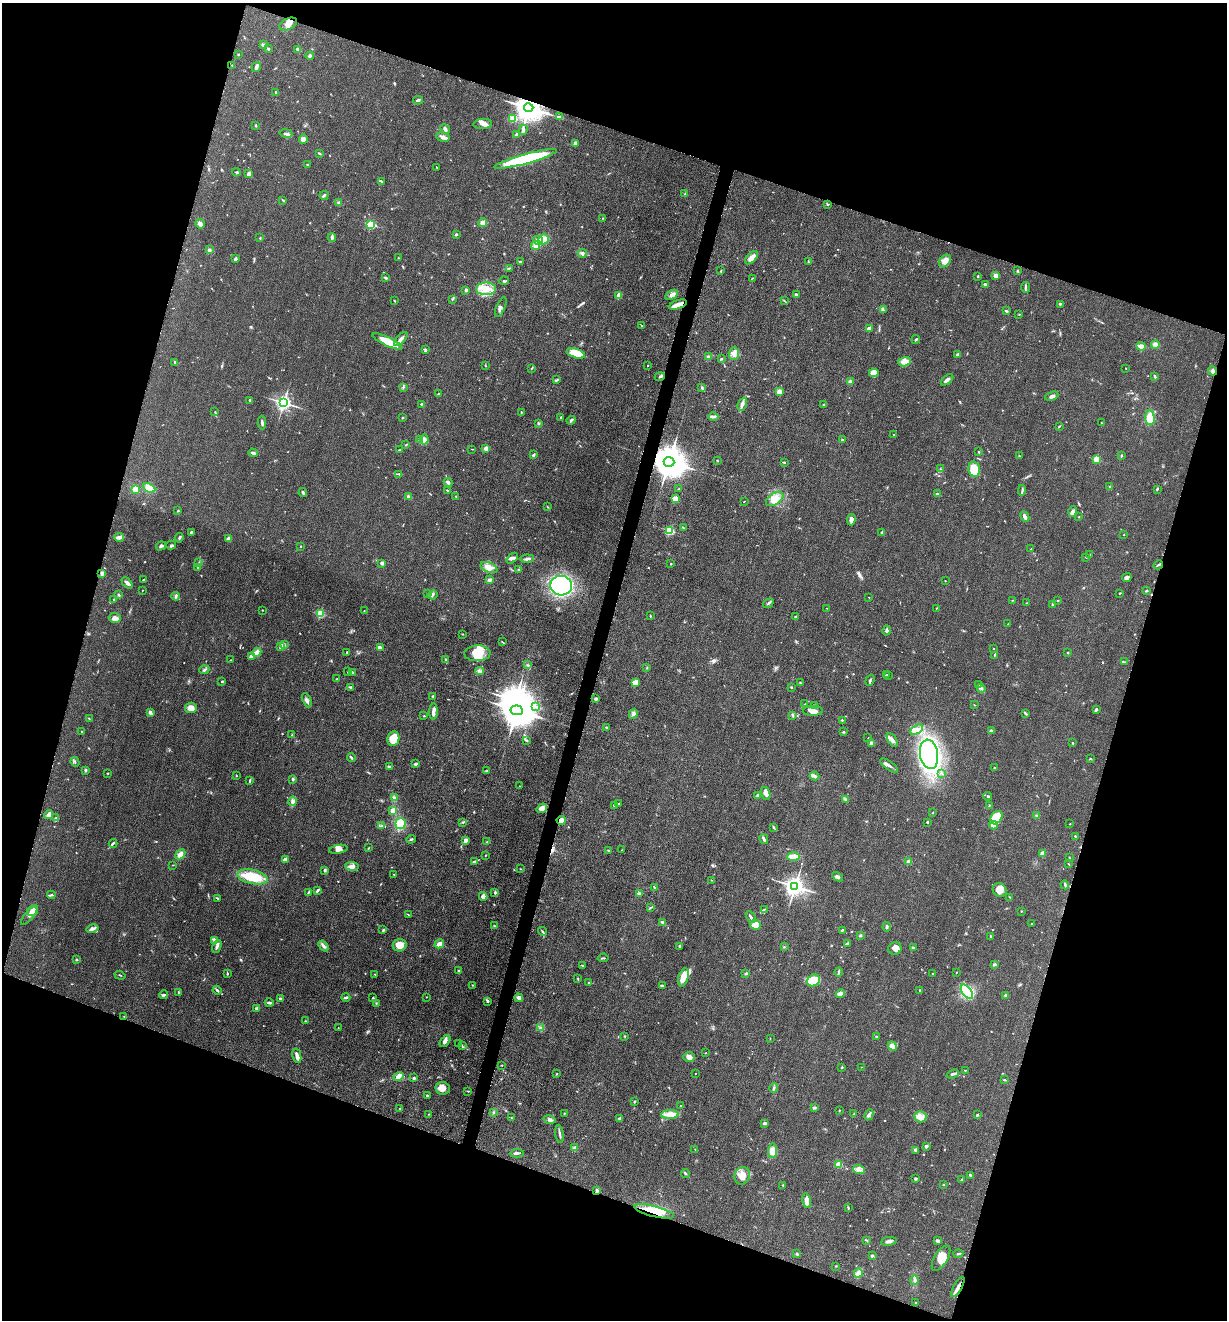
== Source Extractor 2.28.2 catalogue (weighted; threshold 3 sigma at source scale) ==
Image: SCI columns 263-5162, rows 12-5282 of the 5302 x 5291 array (HDU 1 of 3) = the unmasked area's bounding box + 8 px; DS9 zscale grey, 4 x 4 block average (1 PNG px = mean of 4 x 4 image px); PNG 1229 x 1322 px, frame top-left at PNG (2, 3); each listed source drawn as its Kron ellipse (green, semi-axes under 4 px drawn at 4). Shown black and unused: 37% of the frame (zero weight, under 3 of 5 exposures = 1% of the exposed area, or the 3 px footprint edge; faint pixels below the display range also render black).
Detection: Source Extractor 2.28.2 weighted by HDU 2 'WHT'. Background 0.0509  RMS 0.0058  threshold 0.0263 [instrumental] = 3 sigma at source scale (4.5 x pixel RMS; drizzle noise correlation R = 1.50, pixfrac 1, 0.05/0.05 arcsec/px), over >= 5 px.
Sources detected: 726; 1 too faint to see at this stretch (4 x 4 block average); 1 inside a brighter object's white glare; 3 cosmic-ray / hot-pixel residue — neither listed nor drawn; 14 coinciding with a brighter row at this scale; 41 inside a brighter listed object's ellipse — not listed separately; of the other 666, all 500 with FLUX_AUTO >= 1.52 (the completeness limit of this list) listed and drawn (166 fainter detections not listed), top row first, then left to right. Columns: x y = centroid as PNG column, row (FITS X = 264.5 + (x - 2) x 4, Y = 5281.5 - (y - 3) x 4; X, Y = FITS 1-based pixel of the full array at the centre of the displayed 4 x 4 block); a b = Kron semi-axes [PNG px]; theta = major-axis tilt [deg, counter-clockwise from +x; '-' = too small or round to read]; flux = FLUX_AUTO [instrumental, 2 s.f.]
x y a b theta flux
288 24 9 5 25 23
263 45 3 2 - 6.5
268 49 3 2 - 3.1
298 49 3 2 - 6.9
238 54 2 2 - 2.2
310 56 4 3 - 6.3
232 65 2 2 - 1.8
256 67 5 3 - 9.6
276 92 2 2 - 3.7
418 100 5 2 - 5.2
529 108 4 4 - 5700
560 116 3 2 - 6.1
513 119 4 3 - 15
483 124 9 5 5 18
256 126 2 2 - 2.2
445 129 5 3 - 7.7
523 130 5 3 - 10
286 133 6 3 -10 10
516 135 3 2 - 4.3
443 137 7 4 -10 13
303 139 5 4 - 13
576 143 3 3 - 9.1
319 153 3 2 - 3.4
525 159 32 5 15 360
307 165 3 2 - 1.9
437 167 2 2 - 1.9
236 172 4 3 - 4.8
249 174 4 3 - 16
381 181 3 2 - 3.9
685 194 3 2 - 4.1
324 195 5 2 - 5.9
282 200 2 2 - 1.8
339 202 3 2 - 3.7
827 205 2 2 - 1.6
603 218 2 2 - 1.5
483 223 4 4 - 18
200 224 5 4 - 11
371 224 2 2 - 300
456 234 3 2 - 3.8
260 238 2 2 - 2.5
332 238 4 3 - 6.4
543 239 5 5 - 36
538 240 5 3 - 18
535 245 4 4 - 21
209 250 3 3 - 7.3
582 253 4 3 - 6.9
398 258 2 2 - 2
751 258 8 3 47 22
235 259 3 2 - 9.8
945 261 7 5 51 27
520 262 3 2 - 7
808 262 2 2 - 1.8
509 268 4 2 - 3.3
721 271 3 2 - 2.7
1017 271 3 2 - 3.1
996 275 3 3 - 18
978 276 2 2 - 3.7
386 278 3 3 - 4.2
752 278 3 2 - 1.6
504 281 5 2 - 4.8
985 284 3 3 - 3.9
1026 287 5 2 - 5.3
486 289 10 6 1 51
466 290 3 3 - 5.8
796 294 3 2 - 4.3
619 295 4 3 - 19
671 295 7 4 30 14
452 299 2 2 - 2.2
394 301 4 2 - 2.2
784 301 2 2 - 2
1060 304 3 2 - 2.8
678 305 9 3 18 40
501 307 10 3 67 11
883 310 2 2 - 1.7
1006 311 3 2 - 4.8
1019 315 2 2 - 1.6
642 326 2 2 - 1.7
869 329 2 2 - 21
401 339 9 3 48 13
916 339 4 2 - 3.6
387 341 16 4 -25 80
1155 344 4 3 - 13
1141 346 5 2 - 27
425 350 4 2 - 5.6
576 353 9 4 -18 73
734 353 6 5 - 20
958 354 4 2 - 6.8
708 357 4 3 - 7
721 359 3 3 - 4.4
174 362 2 2 - 3.4
905 362 6 4 16 22
648 365 2 2 - 1.8
485 366 2 2 - 1.6
532 368 3 2 - 2.8
1126 368 2 2 - 2.1
1213 371 5 3 - 7.6
874 373 5 4 - 34
1155 376 4 2 - 6.7
660 377 5 2 - 4.7
557 380 3 2 - 3.8
947 380 7 2 41 12
850 382 4 3 - 11
403 387 3 2 - 3.9
702 388 4 2 - 4.2
779 392 3 3 - 17
438 394 2 2 - 1.8
1052 396 7 3 21 9.6
250 401 3 2 - 4.5
284 403 2 2 - 1400
421 404 2 2 - 3.6
742 404 7 3 68 12
824 404 3 2 - 3.6
215 411 2 2 - 1.7
521 412 3 2 - 3.1
713 417 5 3 - 7.4
403 418 2 2 - 2.4
561 418 2 2 - 6.2
1150 418 7 4 -87 66
571 420 5 2 - 5
262 423 7 2 -89 7.1
538 423 3 2 - 4.3
1101 423 3 2 - 2.2
1059 426 3 2 - 2.7
894 435 2 2 - 2.6
419 440 2 2 - 1.7
424 440 5 3 - 12
842 440 2 2 - 7.4
406 445 3 2 - 2.1
485 448 2 2 - 26
400 449 2 2 - 2.1
472 449 2 2 - 1.6
979 452 2 2 - 2.4
253 453 5 3 - 6.6
534 455 3 2 - 6.7
1019 456 2 2 - 3.4
1121 456 2 2 - 2.6
1096 459 2 2 - 160
717 461 2 2 - 2.4
669 462 5 5 - 11000
784 462 3 2 - 3.5
940 469 2 2 - 1.7
974 469 8 5 -78 80
399 474 3 2 - 2.9
448 482 4 2 - 9.4
1110 487 2 2 - 1.5
149 488 6 4 -27 41
135 489 3 3 - 19
679 489 2 2 - 4
1157 489 2 2 - 5
448 490 3 2 - 3.6
1022 490 5 2 - 5.4
303 493 4 2 - 8.3
937 494 2 2 - 7.8
409 496 4 2 - 7.6
456 496 2 2 - 1.6
675 499 2 2 - 120
775 499 10 5 34 31
744 501 2 2 - 1.9
547 507 2 2 - 1.7
178 511 2 2 - 2.7
1073 512 5 4 - 13
1025 517 6 2 -64 14
1079 517 2 2 - 2
851 520 5 3 - 11
683 528 3 2 - 3.6
670 531 2 2 - 320
191 532 3 2 - 4
882 532 2 2 - 7.5
1124 535 2 2 - 1.6
119 537 5 4 - 11
179 538 5 2 - 5
229 539 4 3 - 13
171 545 5 3 - 5.3
161 546 5 3 - 8.5
301 546 2 2 - 1.8
1031 549 2 2 - 2.1
1090 555 2 2 - 1.7
1086 557 2 2 - 2.3
512 558 7 4 39 13
527 559 7 3 4 9.7
199 563 3 2 - 2.2
382 563 4 3 - 9
671 564 2 2 - 2.4
1158 565 5 2 - 5.4
198 567 2 2 - 1.8
489 567 9 5 -22 26
519 569 2 2 - 2.1
102 573 4 3 - 10
1127 578 5 3 - 10
143 580 3 2 - 1.9
489 580 3 2 - 10
945 581 2 2 - 1.6
127 583 6 3 -46 13
561 586 11 9 -4 990
142 590 2 2 - 1.6
1147 591 3 2 - 2.5
1120 593 2 2 - 3.3
427 594 2 2 - 1.7
119 595 2 2 - 1.6
433 595 5 3 - 7.8
176 596 4 2 - 3.9
869 597 2 2 - 1.9
114 600 2 2 - 2.6
1012 600 3 2 - 1.6
1058 600 2 2 - 1.5
768 603 6 2 36 6
1027 603 2 2 - 1.6
1053 605 3 3 - 5.3
827 608 2 2 - 1.6
936 608 2 2 - 1.7
262 610 3 2 - 1.8
364 611 2 2 - 1.6
320 614 2 2 - 250
650 616 2 2 - 2.9
795 616 2 2 - 3.1
115 618 6 5 - 23
1008 624 2 2 - 1.8
886 630 5 2 - 7.3
462 634 2 2 - 1.6
502 642 3 2 - 2.4
284 644 3 2 - 4.2
281 647 4 3 - 9.2
380 648 3 3 - 13
993 649 2 2 - 2.1
257 652 4 3 - 17
347 652 2 2 - 2.4
477 653 13 7 3 49
1068 653 2 2 - 2.3
994 655 3 2 - 2.8
251 656 4 3 - 10
231 660 2 2 - 2.2
446 660 3 2 - 5.1
1125 662 3 2 - 2.1
528 665 2 2 - 2.8
647 667 2 2 - 2.1
204 670 5 2 - 6.2
479 671 4 4 - 7.6
348 672 2 2 - 2.5
352 672 4 2 - 4.6
886 675 2 2 - 1.9
888 676 2 2 - 1.7
337 679 3 2 - 3.4
870 680 6 2 70 5.9
222 682 3 2 - 2.6
635 683 4 3 - 62
800 683 2 2 - 2.9
979 685 3 2 - 3
351 687 3 2 - 4.6
791 687 2 2 - 2.6
981 688 4 2 - 5.5
433 696 3 2 - 3.2
596 699 3 3 - 6.2
307 700 7 3 -66 10
805 704 2 2 - 1.7
974 705 3 2 - 1.7
814 706 2 2 - 4.2
536 707 2 2 - 2.1
191 708 6 5 - 30
1096 709 3 2 - 6.9
517 710 6 4 -7 10000
433 711 8 3 86 18
813 711 10 5 1 21
150 712 4 2 - 11
1025 713 4 2 - 4.9
633 714 5 3 - 11
793 715 3 2 - 2.7
424 716 2 2 - 2.4
89 719 3 2 - 1.7
842 720 2 2 - 4.8
606 728 2 2 - 5.1
916 730 7 4 28 18
991 731 2 2 - 6.7
82 732 3 2 - 3.9
843 732 2 2 - 3.8
292 735 4 2 - 2
868 738 2 2 - 1.6
393 739 7 6 - 57
527 740 3 2 - 3.7
892 740 8 3 -58 15
1073 743 2 2 - 8
871 744 3 3 - 12
929 754 15 9 -80 790
351 758 4 2 - 5.6
1090 759 3 2 - 2.3
75 762 5 2 - 3.9
416 764 3 2 - 8
389 766 4 2 - 5.8
889 766 11 2 -37 12
994 768 2 2 - 3.7
85 770 2 2 - 4.1
487 770 2 2 - 1.7
942 773 2 2 - 2.4
108 774 2 2 - 1.8
236 775 2 2 - 1.6
815 776 5 2 - 14
293 779 3 2 - 6.5
249 781 4 2 - 2.7
520 786 2 2 - 1.7
766 793 7 4 -73 20
757 795 3 2 - 6.1
988 796 4 2 - 5.6
394 798 4 3 - 10
846 800 4 3 - 6.1
293 801 5 3 - 11
619 804 2 2 - 3.1
614 805 3 2 - 2.8
989 806 4 2 - 4.2
542 808 5 4 - 20
393 811 3 2 - 25
933 813 2 2 - 1.7
48 815 4 3 - 18
1037 816 2 2 - 8.9
56 818 4 2 - 4.6
996 818 7 5 53 110
561 820 5 3 - 21
463 822 3 2 - 3.7
927 822 2 2 - 8.1
400 824 5 5 - 73
1070 824 2 2 - 1.5
993 825 4 4 - 20
382 826 3 2 - 3.7
773 827 2 2 - 1.9
1075 836 2 2 - 2.8
411 839 5 2 - 4.2
764 839 5 2 - 9
466 840 3 2 - 17
486 842 3 2 - 2.7
113 843 4 3 - 5.7
368 848 2 2 - 1.7
338 849 9 3 11 13
609 850 3 3 - 3.3
622 850 2 2 - 1.9
1043 853 3 2 - 24
180 854 6 3 45 18
485 855 3 2 - 1.7
793 857 6 3 1 56
1069 857 3 2 - 2.1
285 860 4 3 - 14
474 861 4 2 - 3.4
909 861 2 2 - 71
1068 864 3 2 - 1.9
173 865 2 2 - 1.6
352 866 7 4 -6 14
520 869 2 2 - 1.9
325 870 3 2 - 5.7
394 874 2 2 - 1.6
252 877 15 7 -13 110
838 877 6 3 -30 8.7
711 880 2 2 - 1.6
1065 885 4 2 - 5.5
795 886 3 3 - 2700
655 888 2 2 - 3.2
317 890 4 2 - 7.3
1000 890 7 6 - 27
308 892 3 2 - 3.8
495 893 4 2 - 4.6
639 893 3 3 - 5.6
51 895 4 2 - 4.7
483 896 4 4 - 22
1010 897 2 2 - 1.9
217 898 3 2 - 3.2
651 907 3 2 - 2.9
764 909 2 2 - 1.8
32 911 5 4 - 19
1021 911 2 2 - 1.9
29 915 12 4 51 16
408 915 3 2 - 1.8
751 917 6 2 -61 8.9
663 922 3 2 - 3.9
1032 923 2 2 - 1.9
755 925 5 5 - 45
494 926 2 2 - 2.6
887 927 4 2 - 6.1
92 929 6 4 13 12
383 930 3 2 - 4
842 930 3 2 - 4.1
542 931 5 2 - 4.3
860 935 3 2 - 4.1
991 937 3 2 - 3.5
215 941 4 3 - 7.1
847 943 4 2 - 7.4
439 944 5 3 - 22
400 945 7 6 - 35
217 946 7 2 67 8.9
323 946 6 3 -53 9
679 946 3 2 - 5.7
784 947 2 2 - 1.9
913 947 3 2 - 2.2
895 948 6 6 - 18
603 958 5 2 - 3.5
76 960 3 2 - 2.9
583 965 3 2 - 3
994 965 3 2 - 2.9
458 971 2 2 - 1.8
838 972 4 2 - 4.9
957 972 2 2 - 1.6
746 973 3 2 - 4.4
227 974 3 2 - 2.8
375 974 2 2 - 1.9
932 974 2 2 - 8
120 975 5 2 - 2.5
683 977 9 5 74 38
578 978 3 2 - 1.6
813 981 6 5 - 95
589 983 2 2 - 3.7
472 985 2 2 - 2.4
662 986 4 2 - 5.1
217 990 4 2 - 6.1
920 990 2 2 - 2
178 992 2 2 - 1.6
967 992 8 4 -53 200
841 994 5 4 - 11
164 995 4 2 - 6.2
1006 995 4 2 - 3.4
346 997 4 2 - 5.6
426 997 2 2 - 1.7
373 998 3 2 - 2.3
519 998 4 3 - 13
280 999 3 3 - 6.3
488 1001 3 2 - 3.9
269 1003 4 2 - 6.9
376 1003 2 2 - 2.5
256 1008 4 2 - 5.8
124 1016 2 2 - 1.6
305 1021 2 2 - 1.9
541 1027 3 2 - 3.3
338 1028 2 2 - 1.8
625 1036 2 2 - 1.7
876 1037 2 2 - 3.7
770 1038 2 2 - 1.6
445 1041 7 3 52 13
459 1044 2 2 - 1.6
462 1046 4 2 - 3.5
892 1046 5 4 - 17
705 1053 2 2 - 1.6
297 1056 7 3 -77 16
689 1057 6 4 -3 19
502 1065 2 2 - 2
841 1067 2 2 - 4.7
861 1067 2 2 - 1.6
965 1070 4 2 - 2.9
695 1073 2 2 - 2
557 1074 2 2 - 2.2
953 1074 6 2 23 9.6
398 1076 5 4 - 22
414 1078 2 2 - 10
1005 1080 2 2 - 2.9
443 1088 7 6 - 25
774 1088 4 2 - 4.3
468 1091 3 2 - 3.1
427 1095 2 2 - 5.9
634 1102 3 2 - 2.3
680 1106 2 2 - 1.6
814 1108 4 3 - 5.3
400 1109 2 2 - 3.2
839 1110 2 2 - 2.1
493 1112 2 2 - 2.4
428 1114 2 2 - 1.5
564 1114 2 2 - 1.6
670 1114 9 4 3 34
854 1114 3 2 - 2.3
869 1115 6 4 63 9.6
977 1115 3 2 - 4.6
920 1117 6 5 - 19
511 1118 2 2 - 2.7
620 1118 3 3 - 8.8
549 1119 6 4 -13 10
765 1123 4 2 - 8.3
560 1134 9 2 -82 8.1
926 1146 3 3 - 6.3
575 1148 3 2 - 12
695 1149 2 2 - 1.7
916 1150 2 2 - 49
772 1151 7 4 86 24
517 1153 7 2 4 8.6
839 1164 2 2 - 140
859 1170 6 4 -21 15
685 1173 4 2 - 3.7
970 1175 3 2 - 4.1
742 1176 9 7 69 33
915 1179 4 2 - 4.1
962 1180 4 3 - 5.4
783 1185 2 2 - 2.2
943 1185 2 2 - 2.3
597 1190 3 2 - 7.1
807 1201 7 3 -76 35
848 1208 4 2 - 2.8
654 1211 20 5 -14 81
866 1240 3 2 - 3.1
889 1241 8 3 8 11
937 1241 2 2 - 18
797 1254 3 2 - 5.6
958 1254 5 2 - 4.3
872 1256 3 2 - 6.5
941 1258 14 6 59 37
836 1266 2 2 - 1.7
858 1273 5 4 - 15
914 1280 5 3 - 6.7
958 1287 11 2 60 22
916 1303 2 2 - 2.2
Overlapping masked pixels (flux is a lower limit): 7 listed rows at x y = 529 108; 678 305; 669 462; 561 820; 597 1190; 654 1211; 958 1287
Diffuse or blended objects may show on this block-average render without a row.